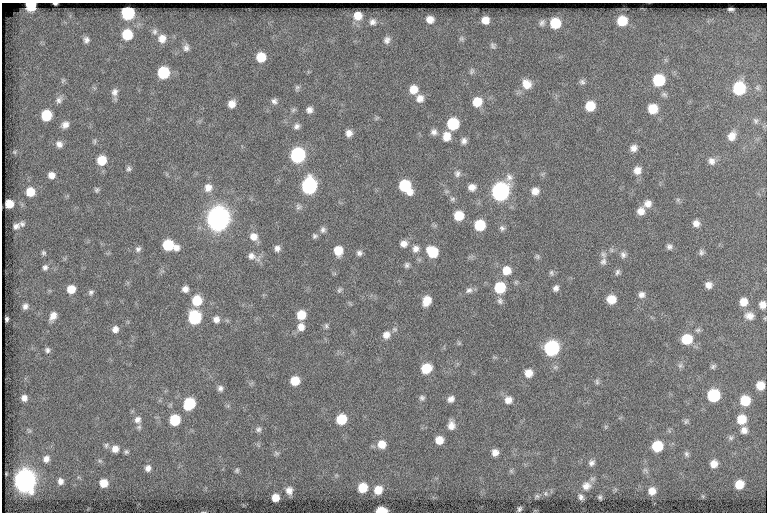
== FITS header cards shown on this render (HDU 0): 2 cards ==
NAXIS1  =                  765
NAXIS2  =                  510

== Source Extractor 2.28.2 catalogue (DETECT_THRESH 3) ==
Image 765 x 510 px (HDU 0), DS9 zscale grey, 1 PNG px = 1 image px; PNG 769 x 514 px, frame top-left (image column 1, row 510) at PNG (2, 3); no overlay
Background 58.9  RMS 6.5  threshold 19.4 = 3 sigma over >= 5 px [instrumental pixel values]
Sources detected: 198; all 198 listed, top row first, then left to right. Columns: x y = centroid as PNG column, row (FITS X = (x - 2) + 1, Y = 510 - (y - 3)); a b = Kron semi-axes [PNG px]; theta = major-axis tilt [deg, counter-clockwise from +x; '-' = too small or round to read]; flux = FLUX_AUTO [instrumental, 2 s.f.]
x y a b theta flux
55 4 4 2 - 650
31 6 7 7 - 19000
730 9 5 3 - 830
128 13 8 8 - 48000
358 16 7 7 - 5100
430 19 7 6 - 3400
485 20 7 7 - 3900
622 21 8 8 - 10000
372 22 9 8 - 1900
542 23 9 7 62 1500
555 23 8 8 - 13000
155 32 9 7 90 1500
127 35 9 8 - 15000
162 38 10 9 - 4200
461 39 8 7 - 870
86 40 7 7 - 1600
387 40 9 8 - 2000
493 46 9 7 -65 1200
186 47 10 8 81 1900
261 57 8 8 - 8900
472 71 8 6 79 1000
163 73 8 8 - 25000
63 80 8 4 58 750
659 80 9 9 - 24000
582 82 8 7 - 1200
527 84 12 10 -57 5300
297 88 9 6 71 980
739 88 9 8 - 30000
413 89 8 8 - 5700
114 92 11 9 70 2400
664 94 9 6 -21 1200
420 98 9 8 - 3300
59 100 10 8 49 1900
274 101 8 7 - 1600
477 102 9 9 - 8100
232 104 7 7 - 3700
590 106 8 8 - 10000
653 109 9 8 - 9400
293 110 9 4 36 810
309 110 7 7 - 2100
46 115 8 7 - 15000
755 121 8 6 -46 980
453 124 9 8 - 22000
65 125 9 7 38 2600
296 126 8 7 - 1600
434 132 8 8 - 1900
349 133 8 7 - 2600
446 136 11 9 78 5100
732 136 10 7 61 3600
95 141 9 4 90 700
464 141 8 7 - 1800
59 144 9 8 - 2200
634 148 9 8 - 2500
14 152 5 5 - 510
298 155 9 9 - 74000
101 160 9 8 - 9900
711 161 10 8 -68 2300
128 169 6 6 - 1000
637 170 10 9 - 3400
457 174 9 8 - 1700
51 175 7 7 - 2800
509 177 11 10 - 2500
309 186 10 9 - 88000
405 186 11 8 -53 25000
472 187 8 7 - 2900
208 188 10 10 - 3600
97 190 7 6 - 890
535 191 9 8 - 3400
30 192 9 8 - 7000
500 192 9 9 - 150000
452 199 8 6 1 1000
678 200 6 5 - 830
9 204 7 6 - 6300
648 204 10 9 - 3100
298 207 9 7 -68 1300
641 211 8 8 - 3700
459 216 8 8 - 9600
218 219 10 9 - 520000
696 223 8 7 - 2500
22 224 8 6 -19 1200
480 225 8 8 - 15000
16 226 6 5 - 1500
502 228 8 6 -51 1300
323 230 8 7 - 1500
315 236 7 7 - 1100
254 237 11 10 - 3900
404 244 9 8 - 2800
168 245 8 8 - 18000
669 247 6 6 - 1400
176 248 8 7 - 2500
277 248 8 7 - 1900
138 249 8 7 - 1400
416 249 10 8 65 2400
338 251 9 8 - 7500
432 252 10 9 - 15000
701 252 8 7 - 1200
43 253 6 5 - 830
359 253 7 7 - 1400
623 255 9 8 - 1700
251 256 13 10 -16 3200
537 256 8 6 -59 800
603 261 12 8 72 2200
407 265 7 6 - 1100
45 267 8 7 - 1400
506 270 10 10 - 5600
617 272 8 6 60 1200
551 273 8 5 -70 950
708 285 8 8 - 2500
500 287 9 8 - 18000
556 288 7 6 - 1700
71 289 7 7 - 6400
185 289 7 7 - 2300
339 290 7 6 - 940
469 290 10 7 27 1800
91 292 7 6 - 1200
641 295 8 7 - 2000
611 299 8 8 - 6600
197 301 9 9 - 12000
427 301 9 7 64 6400
500 301 9 8 - 1400
743 302 9 9 - 4800
762 305 8 7 - 3100
25 306 7 6 - 1800
301 315 8 8 - 8000
53 316 9 6 64 3500
749 316 12 10 -6 3200
195 317 9 8 - 43000
7 319 4 3 - 770
216 319 8 7 - 2500
326 326 8 5 82 930
301 327 9 8 - 3300
115 329 8 7 - 2500
698 330 7 6 - 950
386 335 10 9 - 3200
687 339 10 9 - 13000
459 343 6 4 45 640
552 348 9 9 - 72000
47 350 7 6 - 1300
680 365 8 6 68 1100
713 366 7 6 - 950
426 368 9 8 - 12000
528 373 8 8 - 4400
295 381 7 7 - 8500
597 382 8 5 -76 950
760 385 7 7 - 5500
220 388 7 7 - 1600
714 395 8 8 - 32000
24 398 6 6 - 2300
422 398 7 6 - 1100
451 399 8 6 33 2100
508 400 10 9 - 3200
745 401 8 8 - 12000
189 404 9 8 - 24000
341 419 8 8 - 13000
741 419 9 8 - 7900
137 420 10 9 - 2500
175 420 8 7 - 18000
686 421 8 6 72 990
451 425 10 8 90 3400
139 427 7 7 - 1000
606 427 6 4 -72 550
258 429 8 7 - 1400
29 430 7 4 -56 690
744 430 8 7 - 2400
730 438 7 6 - 990
439 440 7 7 - 5100
382 444 9 9 - 5200
106 445 8 6 69 1100
657 446 8 8 - 17000
115 449 8 8 - 3500
126 452 6 5 - 880
495 452 7 7 - 3000
276 453 8 5 -19 950
686 454 8 6 -67 1200
46 459 8 7 - 2400
100 461 6 5 - 840
592 463 8 7 - 1600
714 464 8 7 - 3900
148 468 9 8 - 2200
237 470 7 6 - 950
645 470 10 5 -45 1200
511 471 7 5 -46 800
25 481 10 9 - 400000
60 481 8 7 - 2000
104 483 8 8 - 5900
739 484 8 7 - 7400
586 486 12 11 - 3700
363 488 8 7 - 10000
289 490 8 7 - 2900
378 490 8 8 - 6200
652 491 8 7 - 3900
546 493 8 5 -72 720
537 496 7 5 -43 650
275 497 6 6 - 4800
581 497 5 4 - 1300
600 497 4 3 - 700
519 509 5 3 - 770
381 511 8 5 1 12000
At the frame edge (FLAGS 8, measured only in part): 4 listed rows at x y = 55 4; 31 6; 762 305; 381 511